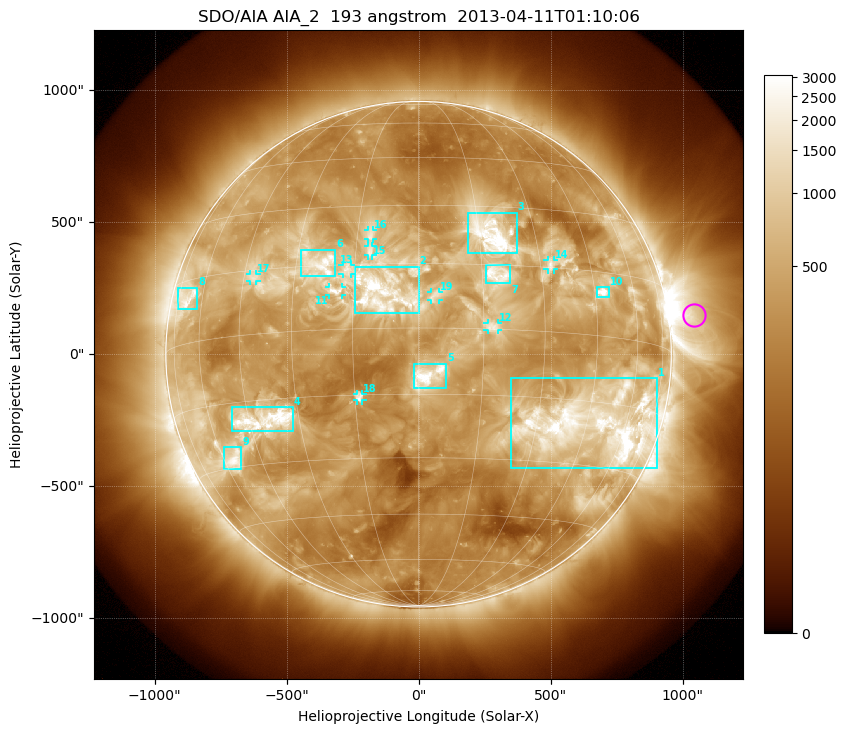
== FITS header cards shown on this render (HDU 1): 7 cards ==
TELESCOP= 'SDO/AIA'
INSTRUME= 'AIA_2'
WAVELNTH=                  193
WAVEUNIT= 'angstrom'
DATE-OBS= '2013-04-11T01:10:06.84'
CTYPE1  = 'HPLN-TAN'
CTYPE2  = 'HPLT-TAN'

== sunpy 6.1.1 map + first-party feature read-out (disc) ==
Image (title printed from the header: SDO/AIA AIA_2  193 angstrom  2013-04-11T01:10:06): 1024 x 1024 px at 2.4 arcsec/px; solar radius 958 arcsec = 399 px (full disc in frame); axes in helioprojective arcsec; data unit not stated in the header (colour bar unlabelled)
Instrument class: DISC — disc imager (sunpy class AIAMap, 193 A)
Bright regions (active regions / flare kernels): reference = the median radial profile (limb darkening/brightening removed); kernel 9 px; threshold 5 sigma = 1037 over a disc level ~375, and >= 1.15x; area >= 12 px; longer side >= 10 px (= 24 arcsec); searched inside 0.97 R_sun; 19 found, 19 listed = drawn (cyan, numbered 1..; 9 of them under ~33 arcsec drawn as corner ticks so the feature stays visible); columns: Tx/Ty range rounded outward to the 5 arcsec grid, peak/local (2 s.f.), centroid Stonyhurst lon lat
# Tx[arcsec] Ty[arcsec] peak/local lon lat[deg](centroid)
1 350..905 -435..-90 13 +48 -20
2 -245..0 155..330 11 -8 +8
3 185..375 380..535 14 +18 +22
4 -705..-475 -295..-200 10 -40 -20
5 -20..105 -130..-35 8.5 +2 -11
6 -450..-315 295..395 6.8 -23 +16
7 255..350 265..335 6.6 +19 +13
8 -910..-835 170..255 6.7 -68 +11
9 -740..-670 -440..-350 8 -55 -28
10 675..720 215..255 12 +48 +10
11 -340..-290 225..255 5.4 -19 +9
12 260..300 90..120 4.8 +17 +1
13 -290..-255 305..335 4.3 -17 +14
14 490..510 320..355 5.1 +33 +16
15 -195..-175 375..410 4.2 -11 +18
16 -195..-170 435..470 4.5 -12 +22
17 -640..-615 275..305 4.7 -42 +13
18 -235..-210 -175..-150 5 -14 -16
19 45..80 205..235 3.8 +4 +7
Off-limb structures (1.02-1.3 R_sun): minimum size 162 px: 3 found; the strongest spans PA ~255..300 deg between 1.02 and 1.3 R_sun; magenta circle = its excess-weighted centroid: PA ~280 deg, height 1.1 R_sun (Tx ~1045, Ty ~150 arcsec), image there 4.9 x the reference